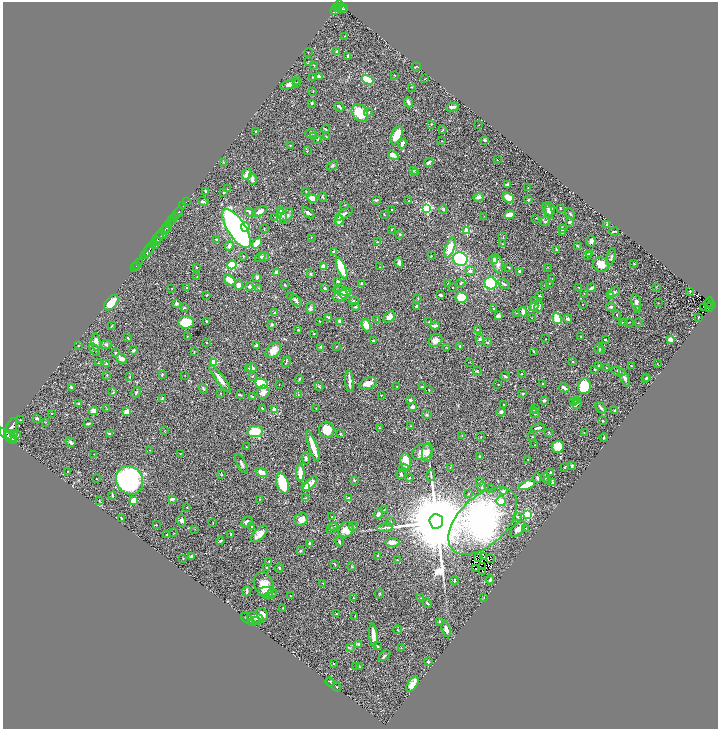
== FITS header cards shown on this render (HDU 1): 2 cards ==
NAXIS1  =                 1431
NAXIS2  =                 1454

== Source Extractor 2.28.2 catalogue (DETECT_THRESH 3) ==
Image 1431 x 1454 px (HDU 1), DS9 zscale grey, zoomed out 1/2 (1 PNG px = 2 x 2 image px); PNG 720 x 731 px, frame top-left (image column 2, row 1454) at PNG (3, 2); each listed source drawn as its Kron ellipse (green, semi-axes under 4 px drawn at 4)
Background 0.424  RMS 0.024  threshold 0.0727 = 3 sigma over >= 5 px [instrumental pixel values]
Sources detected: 526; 25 cannot appear on this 1/2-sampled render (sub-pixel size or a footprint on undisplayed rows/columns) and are neither listed nor drawn; of the other 501, the 500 brightest by FLUX_AUTO listed and drawn (1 fainter detections omitted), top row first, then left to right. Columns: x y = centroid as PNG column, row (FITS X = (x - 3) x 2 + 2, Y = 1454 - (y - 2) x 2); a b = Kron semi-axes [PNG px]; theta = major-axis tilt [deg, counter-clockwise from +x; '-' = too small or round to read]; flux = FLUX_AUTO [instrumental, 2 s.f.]
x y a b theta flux
340 5 3 2 - 460
336 8 2 1 - 60
338 8 3 1 - 56
341 8 5 3 - 420
345 8 2 2 - 55
334 10 3 1 - 91
345 36 2 2 - 1.6
308 52 2 2 - 1.4
336 52 4 3 - 4.5
348 56 3 3 - 5.4
309 61 3 2 - 2.3
314 65 2 2 - 2
416 67 4 2 - 2.6
394 75 3 2 - 1.8
312 77 3 2 - 2
319 77 2 2 - 34
424 79 2 1 - 1.5
368 80 6 4 -29 160
298 81 3 2 - 2.2
296 83 3 3 - 5
290 84 10 4 17 24
412 87 3 2 - 2.3
313 92 3 2 - 1.6
408 102 5 3 - 15
312 103 2 2 - 6.7
339 107 5 2 - 8.5
452 107 6 2 9 12
368 112 4 3 - 4.7
360 113 10 7 -54 110
431 124 2 2 - 2.2
479 125 2 1 - 1.6
325 129 4 2 - 3.6
443 130 4 2 - 3
255 131 2 2 - 3.2
311 133 6 4 6 7.3
397 135 9 5 66 100
314 136 3 3 - 26
326 137 2 2 - 3.3
318 139 4 2 - 3.3
485 140 4 3 - 5.5
442 141 2 1 - 1.7
402 144 5 3 - 17
290 145 2 2 - 3.4
307 151 2 2 - 1.6
393 155 5 3 - 21
497 160 2 1 - 1.3
223 162 2 2 - 2
429 162 5 3 - 9.9
333 165 6 4 37 6.7
414 170 3 2 - 6
415 173 3 2 - 3.3
247 174 6 3 64 30
252 179 5 3 - 20
507 185 4 3 - 15
528 188 2 1 - 1.4
227 189 2 2 - 3.8
206 191 3 2 - 5.5
306 191 2 1 - 1.9
224 192 2 2 - 7
323 197 5 3 - 4.3
479 197 5 4 - 16
312 198 5 3 - 33
508 198 6 4 -35 57
376 200 4 3 - 6
528 200 2 2 - 16
203 201 5 3 - 6.2
409 201 2 1 - 1.1
186 202 2 1 - 9.7
345 205 3 2 - 2.3
183 206 2 1 - 19
427 208 3 3 - 620
560 208 2 2 - 4.5
443 209 5 4 - 6.9
550 209 6 5 - 16
281 210 4 3 - 5.6
391 210 2 2 - 3
260 211 8 4 29 24
548 211 8 4 -66 14
250 212 6 3 -33 13
178 213 7 2 54 210
308 213 7 3 -38 9.5
344 214 10 3 34 13
384 214 3 2 - 2.3
570 214 6 3 -52 5.5
282 215 6 3 -64 7.1
509 215 5 3 - 37
175 216 2 2 - 170
286 216 8 5 56 15
484 216 2 1 - 0.95
275 217 2 1 - 1.2
173 218 3 2 - 240
536 218 2 2 - 1.7
339 220 5 3 - 45
172 221 2 2 - 380
545 221 5 3 - 4.8
569 222 3 3 - 10
169 224 3 2 - 430
607 225 3 2 - 5.1
245 227 5 4 - 44
167 228 5 2 - 700
236 228 22 9 -57 1600
264 229 3 1 - 2.5
562 229 4 3 - 12
165 230 5 2 - 570
392 230 2 2 - 2.2
467 231 3 3 - 190
614 231 5 2 - 5.4
562 233 2 2 - 2.9
161 234 5 2 - 280
400 235 3 3 - 3.2
503 236 3 3 - 2.8
311 237 3 2 - 2.6
158 238 7 2 46 190
217 239 3 2 - 5.1
591 241 5 5 - 13
157 242 3 2 - 130
377 242 3 3 - 3.3
257 243 6 4 51 68
503 244 3 2 - 2.2
155 245 4 2 - 120
229 246 5 3 - 11
577 246 3 2 - 3.9
450 248 11 4 69 62
150 249 9 2 62 640
556 250 3 2 - 4.3
334 251 3 3 - 11
147 252 8 2 48 460
589 253 4 3 - 4.1
145 255 4 1 - 200
587 255 3 3 - 7.8
243 256 2 2 - 3.2
431 256 2 2 - 2.5
260 257 5 3 - 13
264 257 5 4 - 7.5
611 257 9 4 75 10
460 259 7 6 - 680
494 260 4 3 - 25
139 262 2 1 - 14
399 263 5 3 - 17
498 263 10 5 -77 23
634 263 3 2 - 2.1
601 264 8 7 - 55
137 265 4 1 - 24
232 265 4 4 - 200
323 266 3 3 - 24
135 267 2 1 - 6.7
196 267 2 2 - 2.3
379 267 2 2 - 2
509 267 3 2 - 3.9
548 267 2 2 - 1.5
341 268 11 4 -68 190
470 271 5 4 - 11
520 271 3 2 - 6.3
276 272 3 3 - 21
311 274 3 3 - 6.1
197 276 2 2 - 2.8
257 277 3 2 - 17
552 279 2 1 - 2
230 280 6 4 -42 42
337 281 3 3 - 5.7
460 283 5 3 - 5
491 283 6 6 - 310
549 283 2 2 - 2.3
362 284 2 2 - 5.9
448 284 3 2 - 2.7
504 284 6 3 -29 6.9
239 285 5 4 - 23
285 285 2 2 - 4.7
545 285 3 2 - 3.3
249 286 4 3 - 12
579 287 3 2 - 2.5
656 287 3 2 - 2.1
172 288 2 1 - 1.7
187 288 3 2 - 2.9
258 288 3 2 - 3
324 288 3 2 - 7.6
453 288 2 1 - 2.1
592 288 4 2 - 15
343 291 9 4 -7 70
690 291 2 2 - 3.6
614 292 6 4 25 12
584 293 2 1 - 1.4
345 294 6 4 19 21
206 295 3 2 - 2.7
440 295 3 3 - 6.8
611 295 3 3 - 21
290 296 2 2 - 3.2
341 296 7 5 30 28
539 296 4 2 - 3.7
461 297 6 5 - 80
418 298 3 2 - 2.8
535 300 3 2 - 5
296 301 7 3 -45 13
354 301 5 2 - 5.8
636 302 8 4 -77 14
709 302 4 3 - 0.94
111 303 9 5 49 58
176 303 3 3 - 15
658 303 2 2 - 1.6
711 304 3 2 - 92
582 305 2 1 - 1.3
417 306 3 3 - 8
534 306 5 4 - 30
355 307 4 2 - 6.2
539 307 6 4 76 14
611 307 5 3 - 9.4
704 307 2 1 - 1.6
184 308 4 3 - 4.6
310 308 6 3 67 9.2
709 308 4 2 - 44
494 309 2 2 - 4.6
638 309 2 2 - 2.5
523 312 5 3 - 19
275 313 4 3 - 3.7
517 313 3 2 - 1.7
617 315 2 1 - 1.8
498 316 4 3 - 14
328 317 4 3 - 4.5
389 317 6 4 43 30
531 318 2 1 - 1.4
557 318 6 3 -73 140
698 318 3 1 - 2.1
568 319 4 4 - 6.8
377 320 4 2 - 3.4
207 321 3 2 - 12
320 321 3 2 - 2.2
340 321 3 2 - 20
186 322 8 6 5 110
429 322 3 2 - 2.4
625 322 3 2 - 3.4
629 322 3 1 - 1.5
622 323 2 2 - 2.3
638 323 2 1 - 1.3
272 324 3 3 - 4.8
366 325 6 3 -72 75
112 326 4 2 - 3.3
435 326 4 3 - 8.5
298 330 3 2 - 2.5
478 330 3 2 - 3.6
314 334 2 2 - 2.1
187 336 3 2 - 2
581 336 2 1 - 2.4
128 338 2 2 - 4.9
480 339 5 4 - 7.3
545 339 2 1 - 2.2
670 339 3 3 - 34
436 340 7 6 - 27
605 340 3 2 - 4.4
373 341 3 2 - 9.1
96 342 9 4 -83 29
206 342 3 2 - 2
487 342 4 2 - 3.9
106 344 5 4 - 8.9
78 346 3 2 - 2
257 346 4 3 - 8.4
337 346 3 2 - 2.1
460 346 3 2 - 3.3
321 347 4 3 - 6.9
447 348 3 2 - 2.1
94 349 7 2 -60 4.8
599 349 5 3 - 9.1
134 350 4 3 - 7.2
273 350 9 6 43 41
602 350 3 2 - 2.3
534 351 2 2 - 2.7
194 352 3 2 - 2.7
115 353 2 2 - 3.8
121 359 6 4 -26 25
214 362 3 3 - 140
286 362 5 2 - 4.1
470 362 3 2 - 1.5
572 362 2 2 - 3.5
98 363 3 2 - 1.7
657 363 2 1 - 1.3
106 364 3 3 - 5.3
598 366 3 2 - 2.6
632 366 3 2 - 5.1
252 368 5 3 - 19
606 368 3 2 - 2.2
248 369 2 2 - 2.6
595 369 4 2 - 5.6
477 371 4 3 - 3.1
618 371 7 3 -19 7.4
522 374 2 2 - 2.1
107 375 3 2 - 1.8
162 375 3 2 - 3.8
185 375 2 1 - 1.2
252 376 2 2 - 2.4
505 376 4 2 - 6.2
130 377 4 2 - 3.5
647 377 2 2 - 3.7
624 378 9 3 -63 16
220 379 17 4 -53 38
299 379 4 2 - 3.4
645 379 2 2 - 2.7
349 381 11 3 -86 24
261 384 6 4 -27 300
368 384 9 6 21 34
498 384 2 1 - 1.4
543 384 2 1 - 2.4
279 385 2 1 - 1.6
319 386 4 2 - 3.6
397 386 2 2 - 1.4
584 386 8 6 82 200
71 387 2 2 - 6.6
422 387 3 3 - 3.9
203 388 5 3 - 6.9
564 388 5 2 - 20
429 390 2 2 - 2.2
113 392 3 3 - 3.6
263 392 7 6 - 27
136 393 6 3 61 7
221 393 2 2 - 1.9
298 394 4 2 - 3.2
523 394 2 2 - 4.9
240 395 4 2 - 3.8
381 395 2 1 - 2.1
252 396 2 2 - 1.8
162 398 4 2 - 3.6
410 400 2 2 - 13
544 400 3 3 - 9.9
576 400 3 2 - 4.3
573 402 2 2 - 5.2
79 404 3 2 - 11
577 404 5 2 - 6
503 405 2 1 - 2
413 407 2 2 - 55
262 408 3 2 - 4.2
316 408 2 1 - 1.8
601 408 6 2 -48 10
107 409 3 2 - 2.3
275 409 3 3 - 32
536 409 3 2 - 4.4
533 410 3 3 - 10
615 410 4 3 - 5.4
93 411 4 4 - 22
127 411 4 3 - 45
501 412 4 4 - 9.6
51 413 2 1 - 1.3
535 414 5 3 - 5.4
427 415 4 3 - 4.3
37 418 4 3 - 5.9
20 420 2 1 - 2.7
603 421 2 2 - 4.3
46 422 3 2 - 1.9
88 423 4 2 - 6.9
410 426 2 2 - 1.8
379 428 2 1 - 1.2
538 428 7 2 9 11
11 429 11 5 70 3700
327 430 8 7 - 68
164 431 3 2 - 2
255 432 8 5 9 100
549 432 4 2 - 3.2
584 432 2 2 - 1.5
13 434 2 2 - 140
109 434 3 3 - 6.5
341 434 3 3 - 4.6
17 435 3 2 - 4.9
8 436 11 3 -41 2600
11 436 6 2 -44 1100
462 436 3 2 - 1.6
481 436 2 1 - 2.1
532 436 2 2 - 2.2
604 438 4 2 - 5.1
71 442 5 4 - 7.7
535 445 2 2 - 2
313 446 16 3 -71 70
246 447 2 2 - 1.6
558 447 6 6 - 60
150 450 3 2 - 1.6
422 452 10 7 23 45
427 452 9 5 81 22
94 454 2 1 - 1
180 454 3 2 - 2.1
480 457 2 2 - 8.1
306 458 6 4 -82 10
528 459 2 2 - 1.6
406 462 8 5 -77 98
241 464 11 3 -61 12
572 466 3 2 - 8.3
450 467 2 2 - 2.1
565 467 4 2 - 2.4
404 468 5 3 - 5.1
68 471 2 2 - 1.3
261 472 6 3 -27 46
300 472 9 3 -90 63
550 472 3 2 - 4.9
222 474 3 3 - 3.2
401 474 5 3 - 8
431 475 5 2 - 5.2
409 478 3 2 - 2.6
537 478 5 2 - 7.6
545 478 5 4 - 6
96 479 2 1 - 1.9
129 480 15 13 -58 880
354 480 3 2 - 6.5
547 481 4 2 - 3
479 482 2 2 - 3.2
553 482 2 2 - 3.6
283 483 11 6 -72 170
310 484 9 4 45 45
527 485 8 3 20 110
306 487 4 3 - 47
482 487 5 2 - 4.9
491 489 3 2 - 2.3
503 491 3 3 - 8.7
469 494 3 2 - 2.2
112 495 4 2 - 3.4
306 497 3 3 - 2.4
348 498 3 2 - 9.9
172 499 4 3 - 15
260 499 3 2 - 3.2
99 501 4 3 - 3.9
133 501 4 4 - 36
501 501 4 4 - 49
187 507 2 2 - 3.2
384 510 2 2 - 1.8
378 514 5 3 - 10
527 515 3 3 - 320
331 517 2 1 - 1.9
517 517 3 3 - 7.7
121 518 4 2 - 2.6
301 519 7 6 - 44
182 521 6 4 -83 14
436 521 7 7 - 85000
483 521 41 24 44 2200
213 522 2 1 - 1.8
247 522 6 5 - 15
391 522 4 2 - 2.6
156 525 2 2 - 6.7
252 526 3 2 - 2.8
353 526 4 2 - 5.8
333 527 4 2 - 3.7
385 528 8 2 10 8.5
526 528 2 2 - 1.9
195 529 2 1 - 1.2
331 529 3 2 - 3.1
518 529 9 5 46 28
346 530 8 7 - 40
174 533 3 2 - 1.5
167 534 2 2 - 1.9
230 534 2 2 - 9.6
259 534 10 5 45 33
220 541 4 2 - 5
339 542 5 3 - 7.4
392 542 7 4 0 24
310 544 3 2 - 10
300 550 3 2 - 4.8
191 556 3 2 - 8
378 556 3 3 - 4.8
478 557 2 1 - 2.2
484 557 4 1 - 1.9
183 558 2 2 - 1.9
490 558 2 1 - 2
397 560 2 1 - 1.4
269 561 2 2 - 2.5
334 564 3 2 - 3.7
352 567 4 2 - 2.5
483 567 2 1 - 1.8
267 568 3 3 - 5.1
279 568 4 3 - 5.2
475 569 2 1 - 1.8
483 571 2 1 - 2.1
454 580 4 2 - 5.7
490 580 4 4 - 7.1
323 583 2 1 - 1.4
264 585 13 9 -68 74
247 591 5 2 - 16
265 591 7 4 9 15
271 594 7 4 31 14
379 594 5 2 - 3.8
290 596 3 2 - 1.9
353 598 2 2 - 4
420 598 3 2 - 1.8
484 598 2 2 - 2.3
427 603 5 2 - 6.1
283 608 2 1 - 1.3
262 614 7 5 -59 30
336 614 2 2 - 4.4
355 616 3 2 - 1.8
255 618 9 4 -16 19
248 619 7 3 -36 7.1
254 621 6 3 20 5.5
440 621 3 3 - 5.3
446 629 8 3 -74 23
398 630 4 2 - 3.8
373 635 11 3 -85 53
358 644 4 3 - 7
377 646 3 2 - 4.8
350 648 3 2 - 3.2
401 648 2 2 - 2.6
384 656 7 3 37 6.1
428 662 3 2 - 8
333 663 2 2 - 4.2
356 666 3 2 - 2.6
359 667 3 2 - 4.4
330 682 4 2 - 3.3
412 684 9 4 57 34
336 687 5 1 - 1.6
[1 fainter detection neither listed nor drawn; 25 sub-pixel or undisplayed-footprint detections neither listed nor drawn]